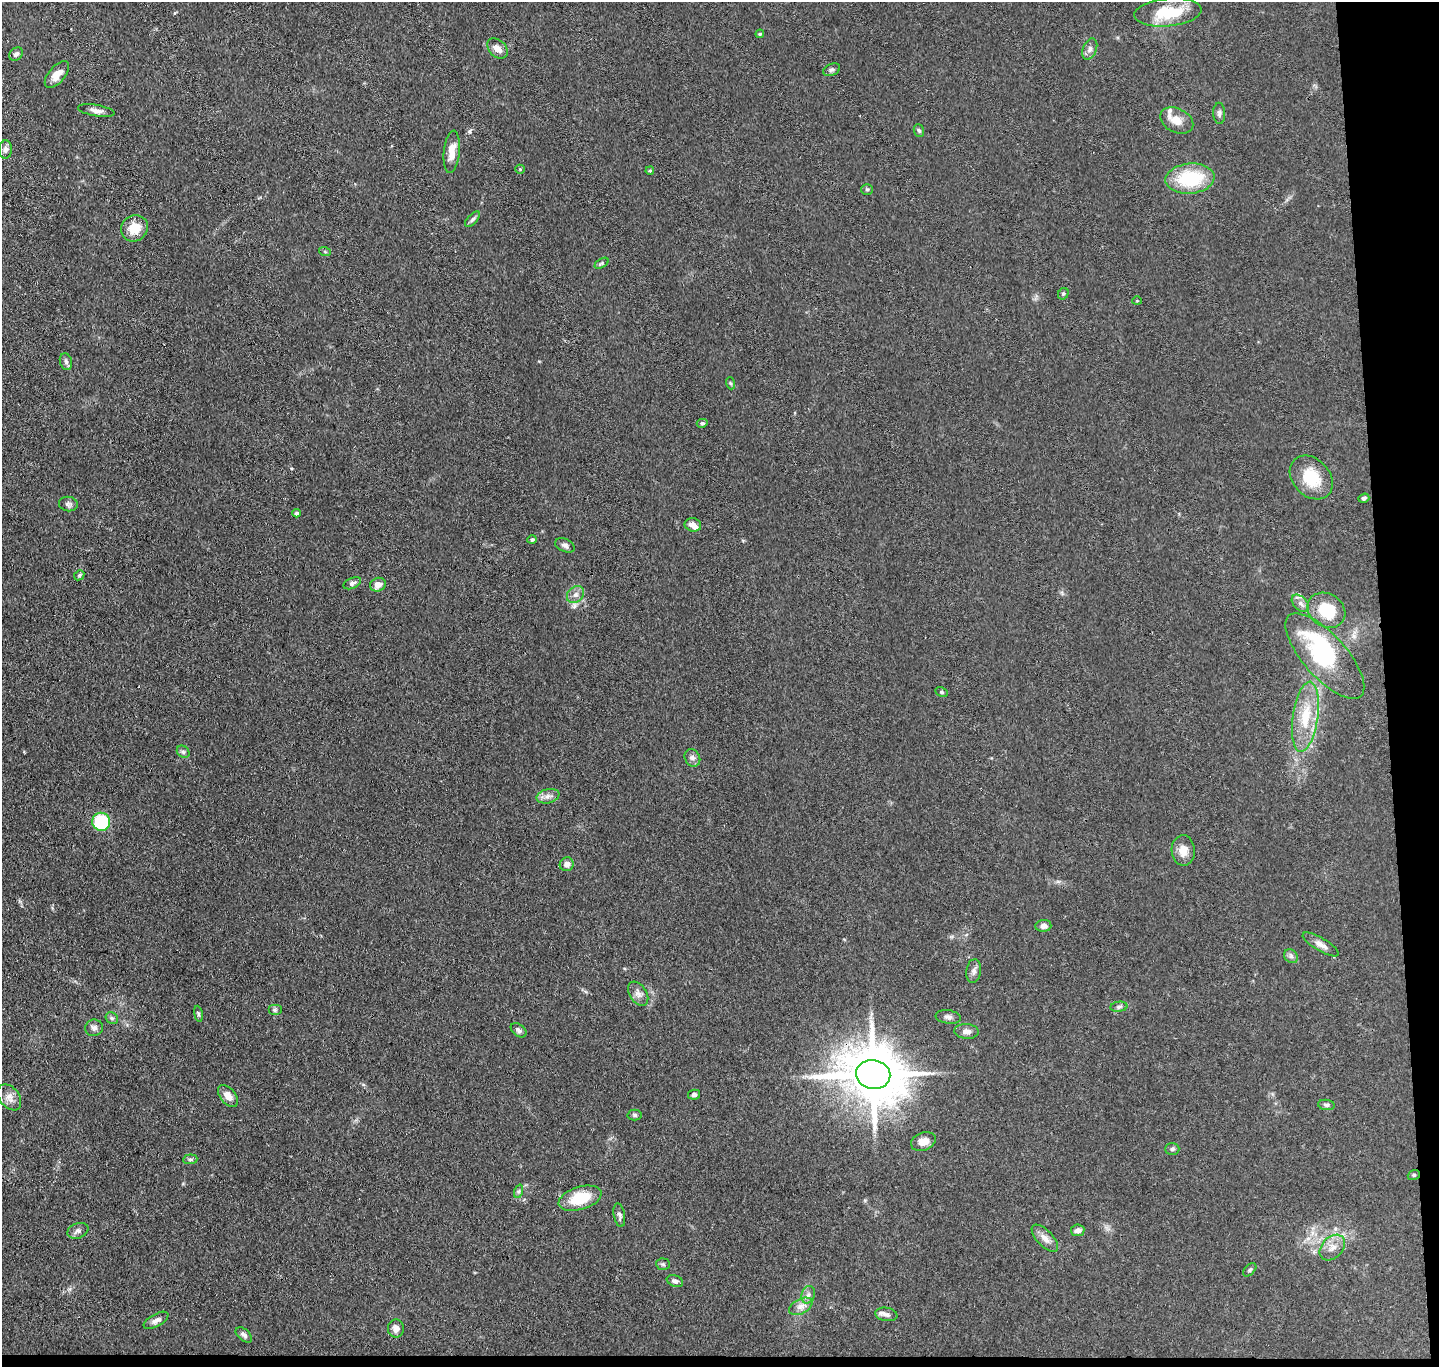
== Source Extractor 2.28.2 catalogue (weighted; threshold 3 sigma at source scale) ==
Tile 9 of 3 x 3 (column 3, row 3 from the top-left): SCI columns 2932-4368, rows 126-1490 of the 4423 x 4346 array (HDU 1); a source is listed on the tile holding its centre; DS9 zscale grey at full resolution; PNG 1441 x 1369 px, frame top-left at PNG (2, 2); each listed source drawn as its Kron ellipse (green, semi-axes under 4 px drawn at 4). Shown black and unused: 5% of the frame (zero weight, under 3 of 4 exposures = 5% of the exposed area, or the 3 px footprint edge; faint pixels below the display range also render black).
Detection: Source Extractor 2.28.2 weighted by HDU 2 'WHT'; one run over the whole footprint, this tile lists its part. Background 0.0905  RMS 0.0073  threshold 0.0327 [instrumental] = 3 sigma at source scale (4.5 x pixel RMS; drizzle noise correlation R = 1.50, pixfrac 1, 0.05/0.05 arcsec/px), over >= 5 px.
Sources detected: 90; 1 inside a brighter object's white glare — neither listed nor drawn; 2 inside a brighter listed object's ellipse — not listed separately; the other 87 listed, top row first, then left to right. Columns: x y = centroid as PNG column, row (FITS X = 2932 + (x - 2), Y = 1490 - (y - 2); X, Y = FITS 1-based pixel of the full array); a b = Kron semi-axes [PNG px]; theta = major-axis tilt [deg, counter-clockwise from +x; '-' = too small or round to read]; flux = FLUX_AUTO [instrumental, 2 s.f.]
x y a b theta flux
1168 12 34 14 5 31
760 34 4 3 - 0.79
497 48 12 8 -43 5.3
1090 49 11 6 68 3
16 54 7 6 - 2.6
832 70 9 6 23 1.8
57 75 16 8 49 8.1
96 111 18 6 -10 3.9
1219 113 10 6 -88 2.2
1177 121 17 12 -26 10
919 131 6 5 - 1.4
5 149 9 6 87 2.7
452 152 21 8 84 9.2
520 169 5 4 - 0.86
650 171 4 3 - 1
1190 179 24 15 5 42
867 189 6 5 - 1.1
472 219 9 5 48 1.8
134 228 14 12 37 14
325 252 6 4 -20 0.93
602 263 8 4 32 1.4
1063 294 6 5 - 1.3
1137 301 4 4 - 0.66
66 362 8 6 -73 2
730 383 6 4 -71 0.88
702 423 5 4 - 1.6
1311 477 24 18 -47 23
1364 498 5 4 - 1.5
68 504 9 7 -8 2.2
297 513 4 4 - 1.7
693 525 8 6 -11 4.6
532 540 4 4 - 1.1
565 545 10 6 -24 2.4
79 575 6 4 47 1
352 583 9 5 23 2.2
378 585 8 6 24 5.3
575 595 9 7 43 3.6
1300 603 10 6 -45 3.5
1326 610 20 16 -33 29
1325 656 54 21 -48 75
941 692 6 4 -27 1.1
1305 717 35 12 82 25
183 752 7 5 -43 1.6
692 758 9 7 -61 2.8
548 796 11 7 13 3.8
101 822 9 9 - 41
1183 850 15 11 -88 7.9
567 864 7 7 - 3.7
1043 926 8 6 5 3.2
1321 944 20 6 -31 4.6
1291 956 7 6 - 1.9
974 971 12 7 81 3
638 994 13 8 -57 4.3
1119 1007 8 5 6 1.8
275 1010 7 5 0 1.6
198 1014 8 4 -82 1.3
948 1017 13 6 -8 2.7
112 1018 6 5 - 1.5
94 1028 9 8 - 2.9
519 1030 9 6 -38 2.1
966 1031 12 7 -4 3.5
873 1075 17 14 -10 4700
694 1095 6 5 - 2.2
228 1096 13 7 -49 5.8
9 1097 14 9 -53 5.4
1326 1105 8 5 -8 1.6
635 1115 7 5 -2 1.5
923 1141 13 9 21 6.8
1172 1149 7 6 - 1.5
190 1159 7 5 5 1.7
1414 1175 6 5 - 1.2
519 1191 7 4 71 1.4
580 1198 22 11 17 26
619 1215 12 5 -80 2.2
1078 1230 7 6 - 3.3
78 1231 11 7 21 3
1045 1238 17 8 -47 5.3
1332 1248 15 10 46 6.7
663 1264 7 5 -3 1.4
1250 1270 8 5 46 1.4
675 1281 8 5 -22 2.3
808 1295 9 6 74 2.7
801 1306 13 7 27 4.5
886 1314 11 6 -9 2.7
156 1320 13 6 29 3.4
396 1328 9 8 - 4.2
244 1335 10 5 -40 2.1
Overlapping masked pixels (flux is a lower limit): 1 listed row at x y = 873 1075